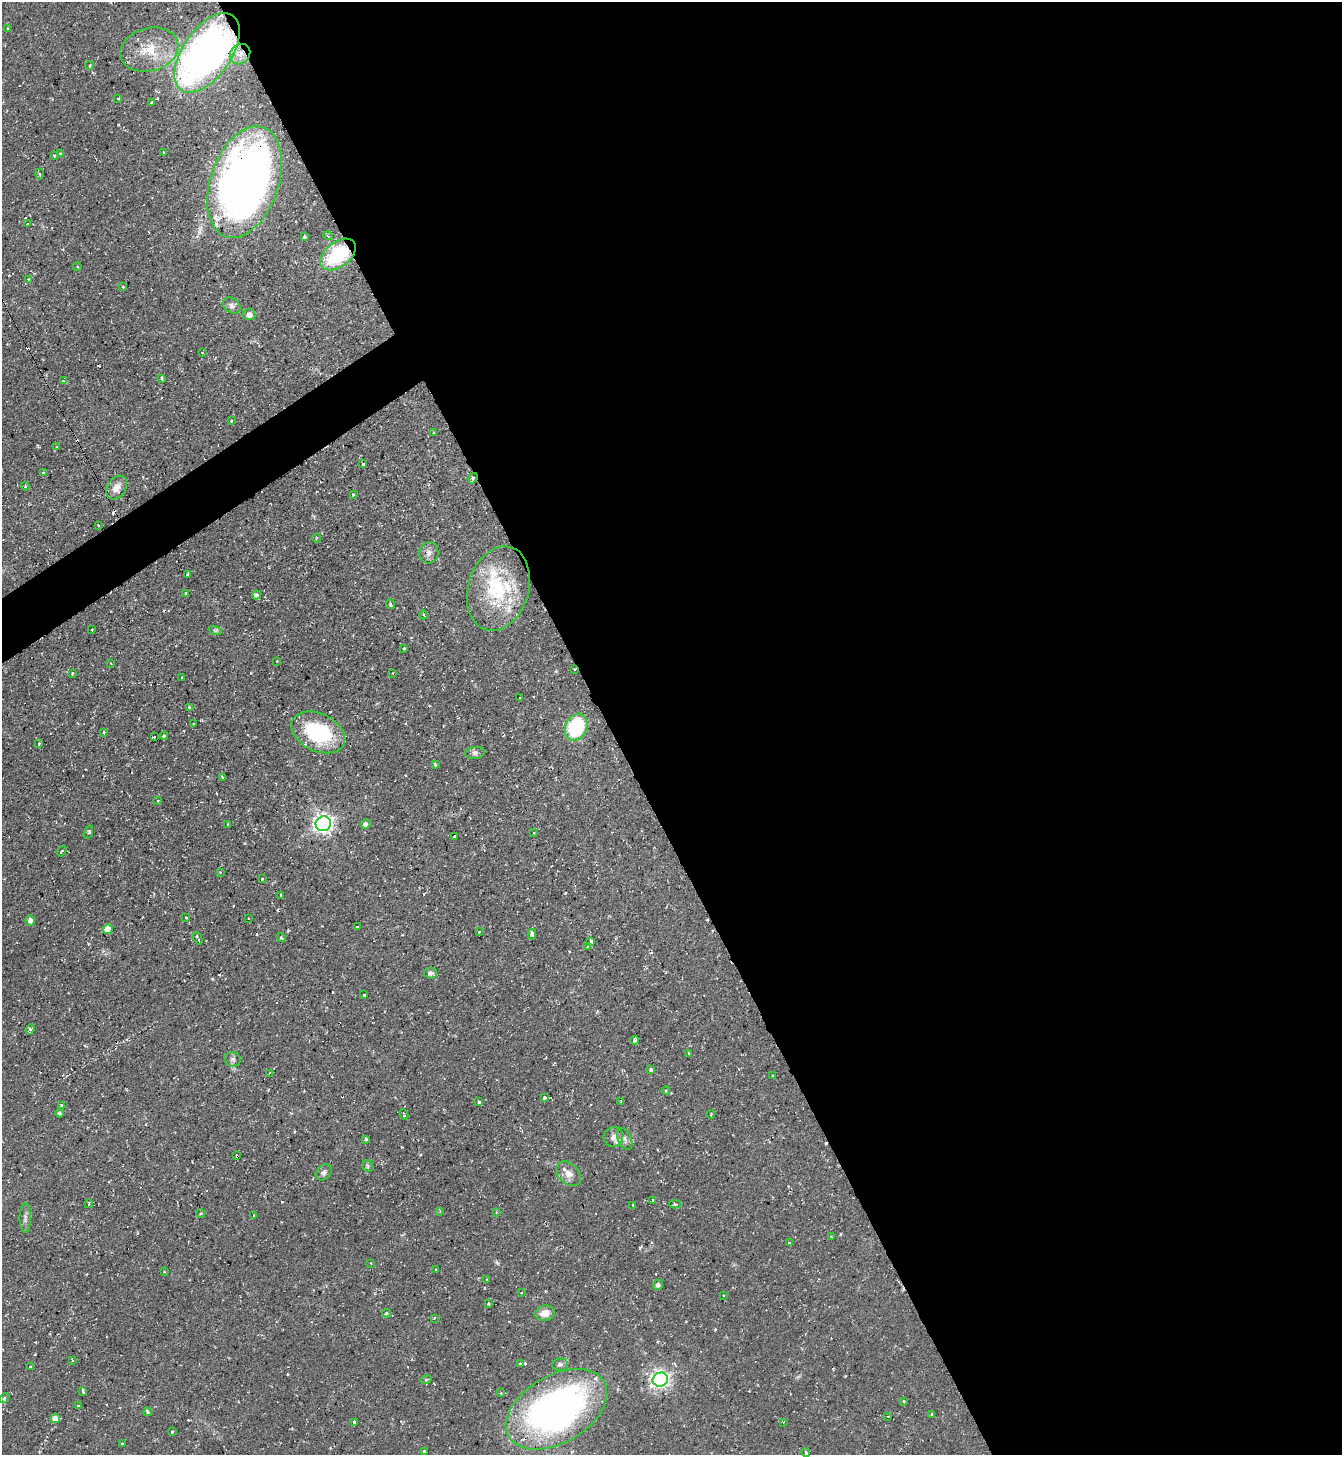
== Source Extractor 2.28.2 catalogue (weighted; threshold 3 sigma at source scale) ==
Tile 8 of 4 x 4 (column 4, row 2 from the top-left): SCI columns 4176-5515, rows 2910-4362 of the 5806 x 5816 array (HDU 1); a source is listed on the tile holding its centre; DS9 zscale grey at full resolution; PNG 1344 x 1457 px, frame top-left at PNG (2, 2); each listed source drawn as its Kron ellipse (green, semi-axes under 4 px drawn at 4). Shown black and unused: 56% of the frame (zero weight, under 2 of 3 exposures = <1% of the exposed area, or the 3 px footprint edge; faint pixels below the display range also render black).
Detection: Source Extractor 2.28.2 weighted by HDU 2 'WHT'; one run over the whole footprint, this tile lists its part. Background 0.0591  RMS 0.0061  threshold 0.0274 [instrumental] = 3 sigma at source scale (4.5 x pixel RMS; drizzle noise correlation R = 1.50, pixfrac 1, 0.05/0.05 arcsec/px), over >= 5 px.
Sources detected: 198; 2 inside a brighter object's white glare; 33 cosmic-ray / hot-pixel residue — neither listed nor drawn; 10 inside a brighter listed object's ellipse — not listed separately; the other 153 listed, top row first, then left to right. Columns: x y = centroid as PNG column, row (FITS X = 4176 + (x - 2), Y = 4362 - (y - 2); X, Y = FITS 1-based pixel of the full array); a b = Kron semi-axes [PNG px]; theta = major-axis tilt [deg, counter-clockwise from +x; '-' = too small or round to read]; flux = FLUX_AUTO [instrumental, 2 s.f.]
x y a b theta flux
7 29 4 3 - 0.77
149 50 29 21 16 19
207 53 45 24 55 270
240 54 11 9 44 5
89 66 4 3 - 0.92
118 98 3 2 - 0.53
152 103 3 3 - 0.83
164 152 3 3 - 0.92
60 153 4 3 - 0.74
54 156 3 3 - 1.2
40 174 5 3 - 0.64
244 182 58 34 71 390
27 224 3 3 - 0.82
328 236 5 3 - 0.54
304 237 3 3 - 16
338 255 20 12 38 41
77 267 4 3 - 0.58
28 279 3 3 - 1.7
123 287 3 3 - 0.49
232 305 10 7 -35 2.3
249 315 6 5 - 3.2
202 352 4 2 - 0.36
162 378 4 2 - 0.73
63 381 3 3 - 0.51
231 421 3 2 - 1.1
433 433 3 2 - 0.78
56 447 3 3 - 1.1
363 464 3 3 - 0.89
43 472 3 3 - 1.3
473 478 6 4 51 1.2
25 486 4 3 - 0.58
117 487 12 9 58 5.9
353 494 3 3 - 1.4
98 525 3 2 - 0.5
317 538 5 4 - 0.73
429 553 11 9 74 3
187 575 3 3 - 1.2
498 589 43 30 74 44
185 593 3 3 - 0.98
256 595 4 4 - 1.6
390 604 5 4 - 1.4
424 615 4 2 - 0.56
92 630 2 2 - 0.42
215 630 7 4 -18 0.96
404 648 3 3 - 1.1
277 661 3 3 - 0.71
111 664 3 2 - 0.4
574 669 3 3 - 1.2
393 673 2 2 - 0.41
72 674 3 2 - 1.1
182 678 3 2 - 0.39
520 698 3 3 - 0.68
189 707 4 3 - 0.96
193 724 3 2 - 0.38
576 727 14 10 64 43
103 732 3 3 - 1.2
318 732 28 19 -25 48
164 736 4 3 - 3.9
154 737 3 3 - 2.1
39 744 3 3 - 0.63
475 753 10 6 4 2
435 765 3 3 - 1.4
223 777 3 3 - 0.7
158 801 3 3 - 1.1
228 824 3 2 - 0.72
323 824 8 7 - 290
366 824 5 5 - 2.1
88 832 7 3 68 0.8
534 833 3 3 - 0.55
454 836 3 3 - 1.6
62 851 6 3 55 0.74
220 872 2 2 - 0.61
263 878 3 3 - 1.6
281 895 3 3 - 2.9
186 917 3 3 - 1.2
248 918 3 2 - 0.71
30 920 5 4 - 2.5
357 927 4 3 - 1.4
108 929 5 5 - 7.1
479 932 4 3 - 0.53
532 934 5 3 - 4.1
198 938 7 3 -64 1.4
281 938 4 3 - 1.2
591 941 4 3 - 2
587 947 4 3 - 1.1
430 973 7 5 -8 2
364 995 3 3 - 3.8
30 1029 5 4 - 0.97
634 1040 4 4 - 2.6
689 1053 4 2 - 0.7
233 1059 8 7 - 1.7
651 1070 4 3 - 3.7
270 1074 3 3 - 1.6
773 1076 3 2 - 0.57
666 1091 4 3 - 0.56
544 1098 3 3 - 3.5
621 1101 3 2 - 0.48
479 1102 3 3 - 1.3
61 1105 3 3 - 0.96
60 1113 4 4 - 1.2
404 1114 5 3 - 2
711 1114 4 3 - 0.57
613 1137 10 9 - 3.2
366 1139 4 3 - 1.5
625 1139 11 6 -65 2.6
237 1156 3 3 - 1.1
368 1166 6 5 - 1
324 1172 9 7 45 1.9
569 1174 14 10 -45 5
653 1200 3 2 - 0.53
88 1204 4 3 - 0.56
675 1204 6 3 -2 0.99
633 1205 3 2 - 0.52
440 1211 3 3 - 0.5
496 1212 3 3 - 0.49
201 1213 4 3 - 0.59
253 1216 3 2 - 0.52
25 1218 15 5 -90 2.6
831 1237 3 2 - 0.75
789 1243 3 3 - 1.3
371 1263 3 3 - 0.64
436 1270 3 2 - 0.9
164 1272 3 2 - 0.58
486 1279 3 2 - 0.66
658 1285 5 5 - 1.5
522 1292 3 2 - 0.51
723 1295 3 2 - 0.83
489 1304 4 4 - 0.87
386 1313 4 3 - 0.89
545 1313 10 7 13 6.2
434 1318 3 2 - 0.46
72 1360 3 2 - 0.57
520 1364 3 3 - 8.3
560 1364 8 6 9 1.6
30 1366 3 3 - 1.3
426 1380 5 3 - 0.66
660 1380 7 7 - 240
83 1391 4 2 - 1.2
501 1393 3 3 - 0.5
4 1398 5 4 - 0.83
903 1402 4 3 - 0.83
78 1405 4 3 - 0.77
556 1409 55 33 30 250
147 1412 4 3 - 1.6
932 1414 3 3 - 0.86
888 1416 3 2 - 0.39
55 1418 5 4 - 4.4
354 1422 3 3 - 7.2
783 1422 4 2 - 0.51
172 1431 3 3 - 0.98
122 1443 3 3 - 1.1
424 1451 3 3 - 4.5
806 1453 4 3 - 2
Overlapping masked pixels (flux is a lower limit): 8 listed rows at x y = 207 53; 244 182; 338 255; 473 478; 574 669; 270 1074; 237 1156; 556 1409
Isophote crosses this tile's border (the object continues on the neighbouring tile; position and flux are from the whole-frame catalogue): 1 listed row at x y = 806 1453
Unlisted compact peaks at least as high as the median listed source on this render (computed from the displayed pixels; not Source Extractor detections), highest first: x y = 640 1248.